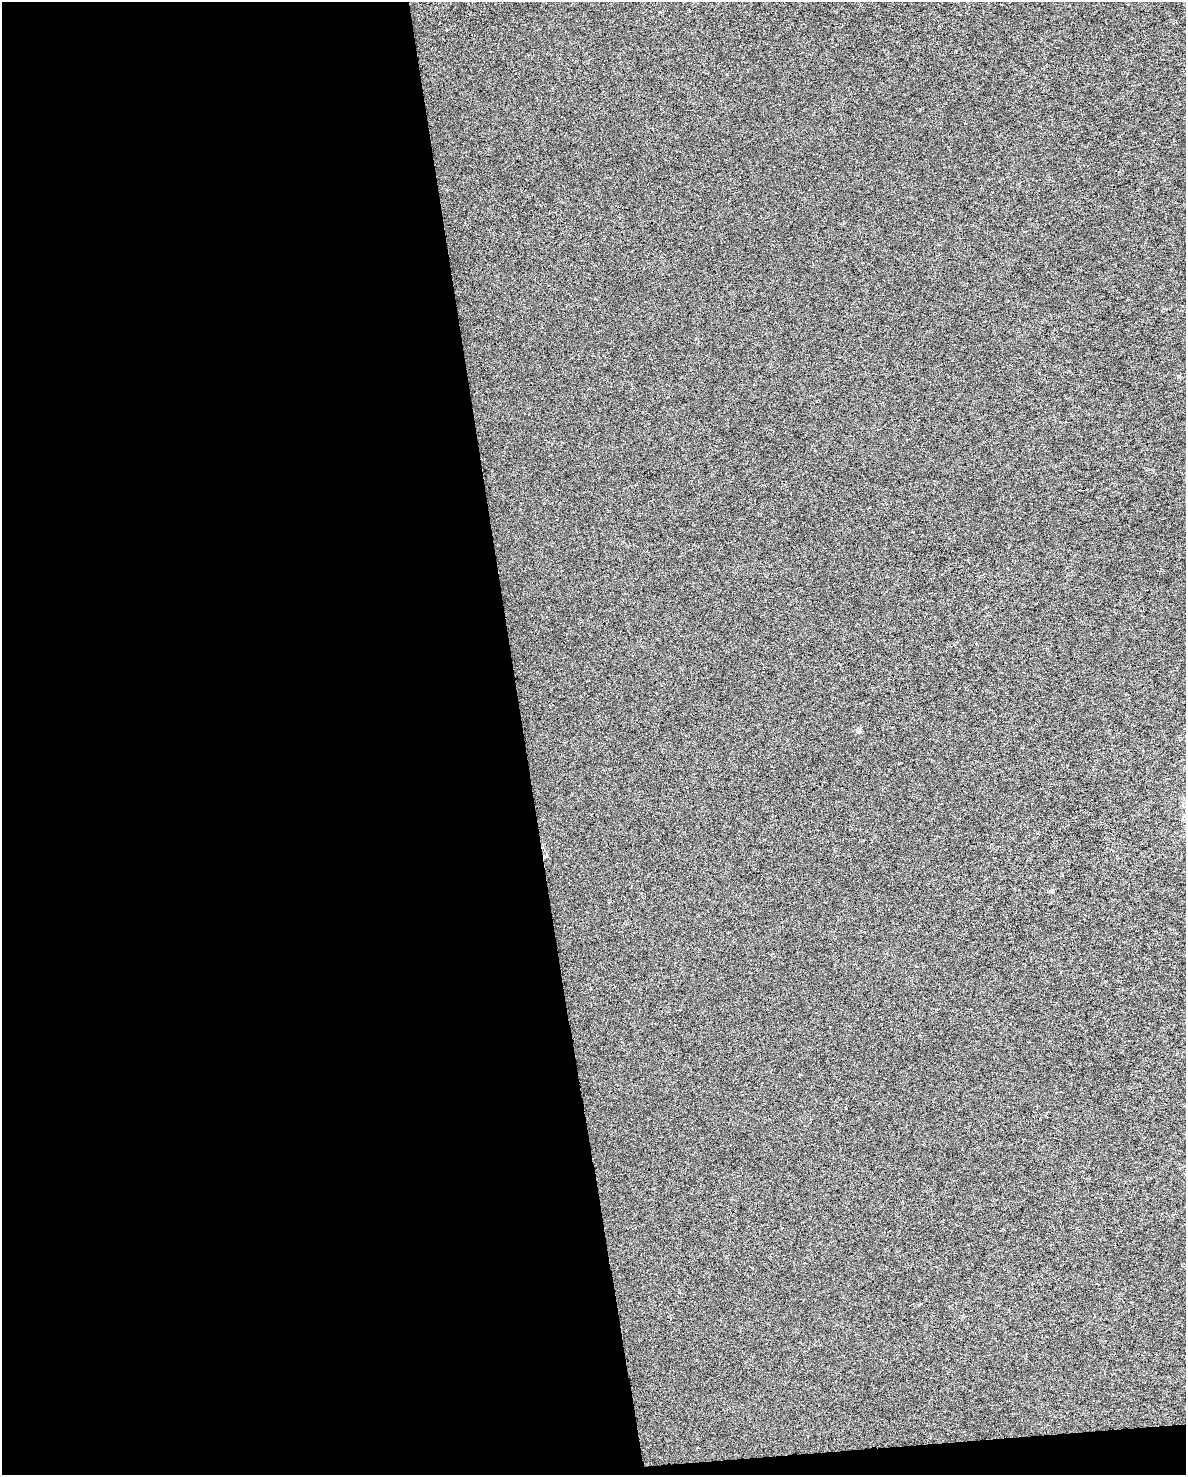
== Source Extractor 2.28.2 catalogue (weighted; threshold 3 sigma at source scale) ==
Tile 9 of 4 x 3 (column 1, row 3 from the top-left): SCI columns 1-1184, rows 61-1533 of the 4743 x 4505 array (HDU 1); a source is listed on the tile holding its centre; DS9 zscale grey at full resolution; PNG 1188 x 1477 px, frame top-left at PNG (2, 2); no overlay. Shown black and unused: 45% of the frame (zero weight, under 3 of 6 exposures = <1% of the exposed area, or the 3 px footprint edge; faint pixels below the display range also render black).
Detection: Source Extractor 2.28.2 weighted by HDU 2 'WHT'; one run over the whole footprint, this tile lists its part. Background 1.22e-04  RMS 0.0017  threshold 0.00699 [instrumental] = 3 sigma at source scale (4.09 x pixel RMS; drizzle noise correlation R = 1.36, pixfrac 0.8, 0.0396/0.0396 arcsec/px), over >= 5 px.
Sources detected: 4; all 4 listed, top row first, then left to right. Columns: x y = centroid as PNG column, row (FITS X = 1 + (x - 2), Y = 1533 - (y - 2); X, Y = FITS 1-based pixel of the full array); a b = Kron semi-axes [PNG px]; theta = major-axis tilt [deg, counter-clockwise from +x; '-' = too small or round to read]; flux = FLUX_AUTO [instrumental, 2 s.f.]
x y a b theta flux
1179 376 5 5 - 0.25
859 730 5 5 - 0.58
546 856 6 4 19 0.17
1052 891 4 4 - 0.53